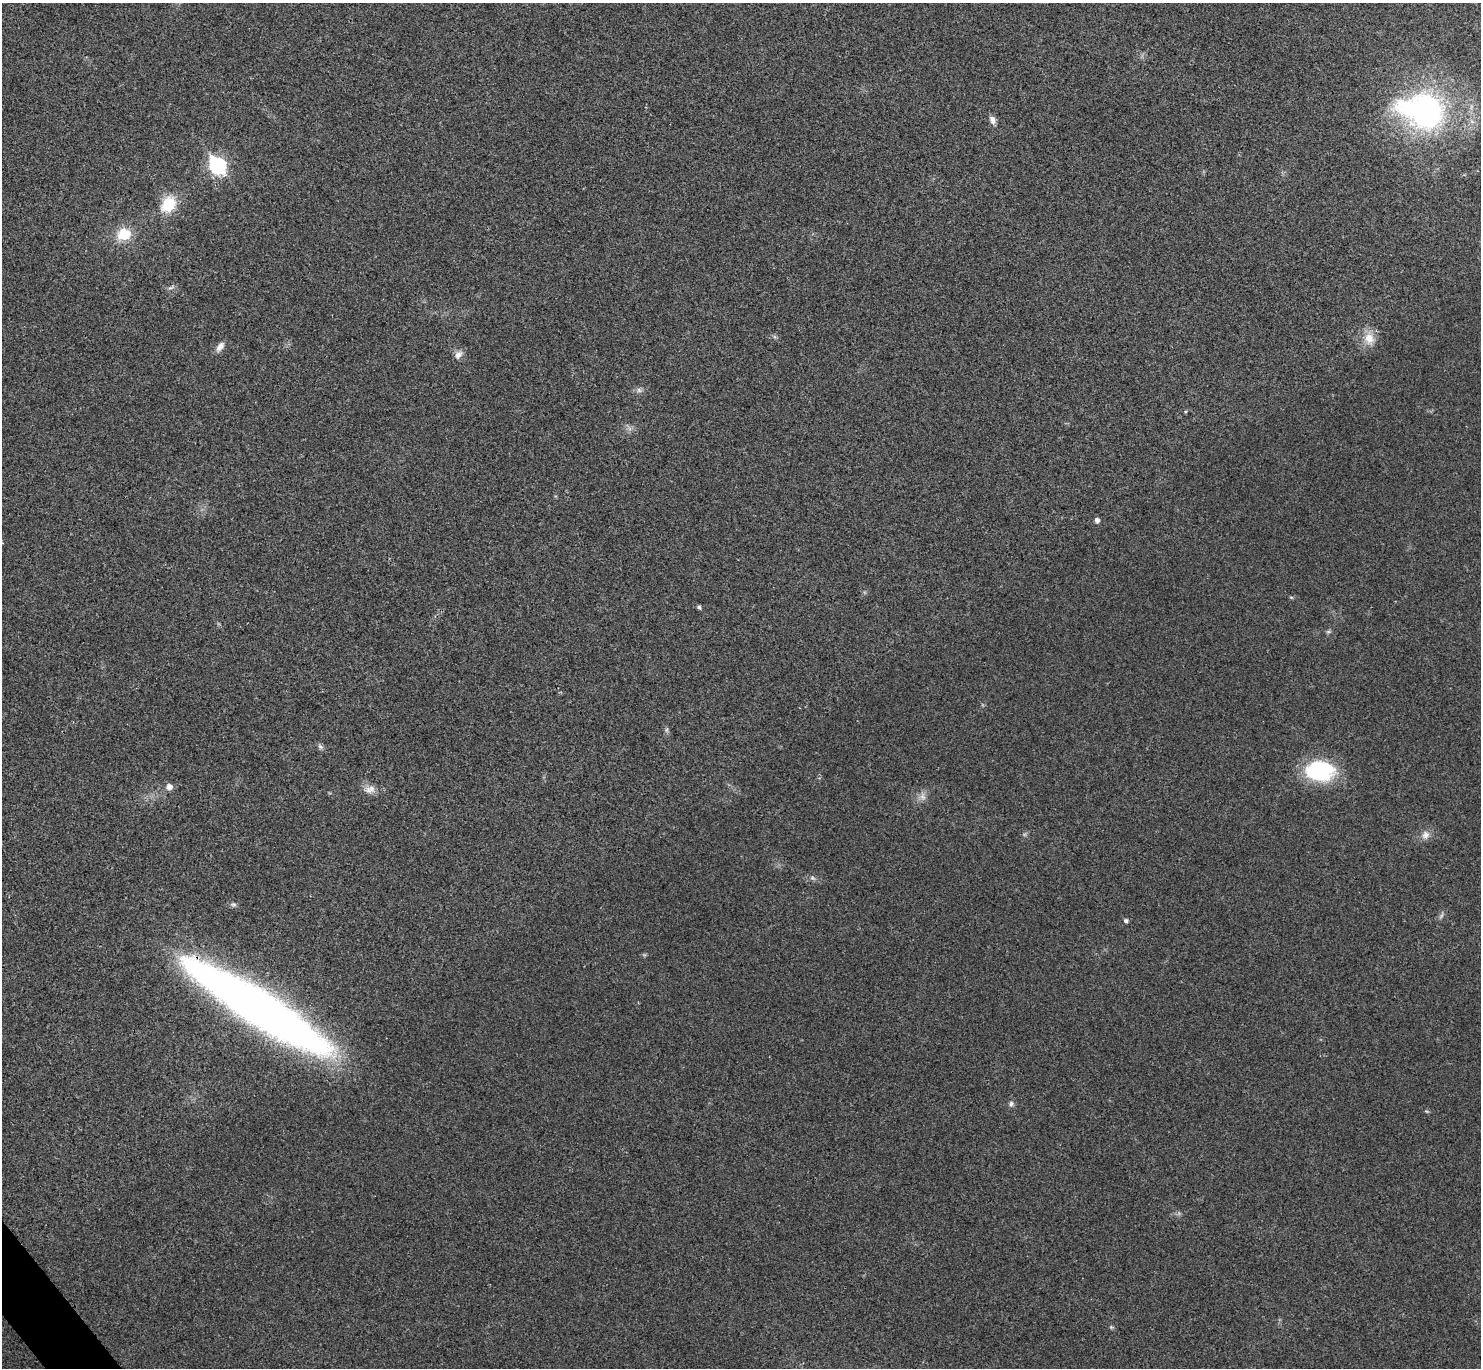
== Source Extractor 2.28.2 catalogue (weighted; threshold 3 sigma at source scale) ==
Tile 7 of 4 x 4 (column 3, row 2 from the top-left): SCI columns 2965-4443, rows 2894-4259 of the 5931 x 5927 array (HDU 1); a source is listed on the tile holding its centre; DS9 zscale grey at full resolution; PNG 1483 x 1370 px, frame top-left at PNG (2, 3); no overlay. Shown black and unused: <1% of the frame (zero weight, under 3 of 4 exposures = <1% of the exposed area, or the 3 px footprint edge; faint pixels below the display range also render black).
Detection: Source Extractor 2.28.2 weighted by HDU 2 'WHT'; one run over the whole footprint, this tile lists its part. Background 0.0202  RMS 0.0059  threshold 0.0267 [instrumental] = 3 sigma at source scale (4.5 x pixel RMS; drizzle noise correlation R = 1.50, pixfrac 1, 0.05/0.05 arcsec/px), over >= 5 px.
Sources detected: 28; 2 too faint to see at this stretch — not listed; the other 26 listed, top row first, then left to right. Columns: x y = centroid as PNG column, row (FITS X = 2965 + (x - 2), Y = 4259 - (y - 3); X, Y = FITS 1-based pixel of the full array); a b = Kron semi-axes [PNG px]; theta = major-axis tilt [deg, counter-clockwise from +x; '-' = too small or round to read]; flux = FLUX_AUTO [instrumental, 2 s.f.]
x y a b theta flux
1423 111 52 35 -15 160
992 120 11 7 -63 2.9
217 165 9 7 -52 140
168 204 19 15 62 18
124 234 15 13 23 15
171 287 11 4 23 1.4
1369 338 19 14 -75 9
220 347 13 7 54 3.8
458 355 12 8 46 3.4
639 390 7 6 - 1.7
1097 520 4 4 - 2.7
1291 597 6 3 -18 0.66
699 607 5 4 - 1.3
666 730 7 4 71 1.1
320 747 9 6 -48 1.6
1320 771 32 22 -2 46
169 787 6 6 - 3.9
370 789 15 10 18 4.7
923 796 12 7 -77 3.2
1426 835 11 10 - 3.9
812 878 9 5 -27 1.6
234 904 7 6 - 1.4
1126 921 5 5 - 1.5
259 1008 145 27 -32 570
1011 1104 7 6 - 1.7
1111 1327 6 4 -44 0.85
Overlapping masked pixels (flux is a lower limit): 1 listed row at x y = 259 1008